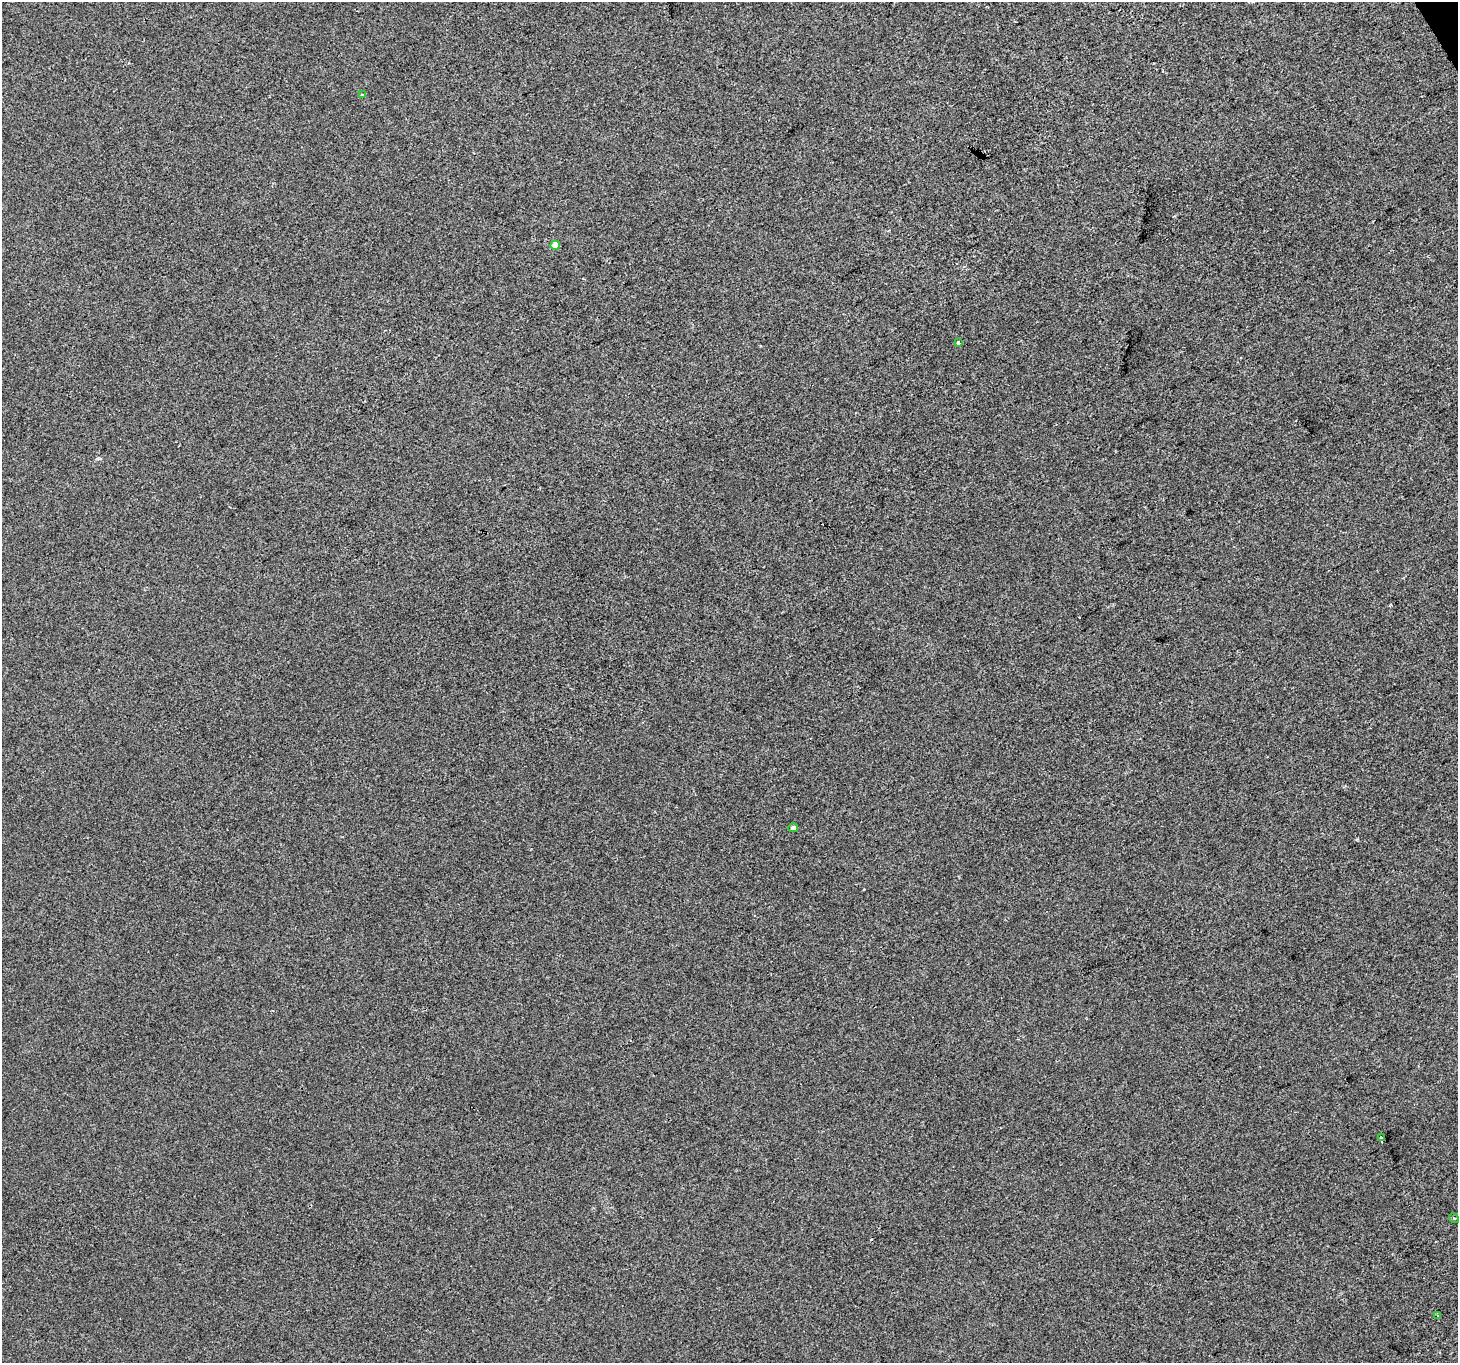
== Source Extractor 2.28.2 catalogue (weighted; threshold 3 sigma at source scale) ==
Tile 10 of 4 x 4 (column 2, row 3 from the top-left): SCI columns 1459-2914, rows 1531-2891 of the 5827 x 5722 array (HDU 1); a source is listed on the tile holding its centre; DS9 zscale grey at full resolution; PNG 1460 x 1365 px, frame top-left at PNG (2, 2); each listed source drawn as its Kron ellipse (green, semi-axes under 4 px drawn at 4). Shown black and unused: <1% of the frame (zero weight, under 2 of 3 exposures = <1% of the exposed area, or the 3 px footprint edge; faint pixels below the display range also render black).
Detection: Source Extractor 2.28.2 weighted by HDU 2 'WHT'; one run over the whole footprint, this tile lists its part. Background 0.00146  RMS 0.0056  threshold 0.0253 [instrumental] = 3 sigma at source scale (4.5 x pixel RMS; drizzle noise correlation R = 1.50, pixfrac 1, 0.0396/0.0396 arcsec/px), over >= 5 px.
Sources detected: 9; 2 cosmic-ray / hot-pixel residue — neither listed nor drawn; the other 7 listed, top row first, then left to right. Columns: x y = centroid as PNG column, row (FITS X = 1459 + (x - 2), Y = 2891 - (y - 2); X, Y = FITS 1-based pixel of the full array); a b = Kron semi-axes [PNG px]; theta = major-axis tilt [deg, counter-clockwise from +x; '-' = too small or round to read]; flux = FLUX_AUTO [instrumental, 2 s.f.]
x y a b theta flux
362 95 3 3 - 2.1
555 245 5 4 - 9.2
958 342 3 3 - 2.4
793 828 5 4 - 1.7
1382 1138 4 3 - 3
1454 1218 5 3 - 0.64
1438 1316 4 4 - 0.73
Overlapping masked pixels (flux is a lower limit): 1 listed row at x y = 1382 1138